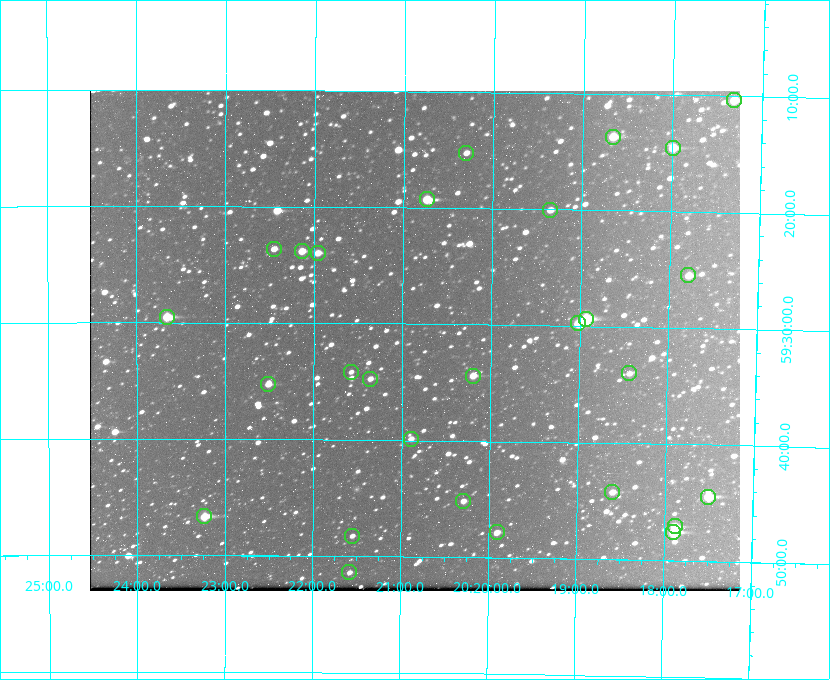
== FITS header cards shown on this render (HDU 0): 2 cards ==
NAXIS1  =                  650 / Width of table row in bytes
NAXIS2  =                  500 / Number of rows in table

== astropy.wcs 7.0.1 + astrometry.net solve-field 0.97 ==
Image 650 x 500 px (HDU 0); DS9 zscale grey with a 90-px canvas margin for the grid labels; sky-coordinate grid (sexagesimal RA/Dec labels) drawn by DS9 from the SOLVED WCS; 28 Tycho-2 reference stars matched to detected sources circled (green)
Header WCS: none
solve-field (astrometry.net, Tycho-2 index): SOLVED blind (the file carries no WCS)
Solved WCS: RA---TAN-SIP/DEC--TAN-SIP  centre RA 20:20:52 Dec +59:31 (305.22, +59.52 deg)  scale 5.16 arcsec/px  FOV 55.8' x 43.0'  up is +179 deg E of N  parity flipped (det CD > 0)
(file carries no celestial WCS; the grid is the blind solution)
Tycho-2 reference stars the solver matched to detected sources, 28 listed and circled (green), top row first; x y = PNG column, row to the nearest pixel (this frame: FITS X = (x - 90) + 1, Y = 500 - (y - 93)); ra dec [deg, ICRS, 3 dp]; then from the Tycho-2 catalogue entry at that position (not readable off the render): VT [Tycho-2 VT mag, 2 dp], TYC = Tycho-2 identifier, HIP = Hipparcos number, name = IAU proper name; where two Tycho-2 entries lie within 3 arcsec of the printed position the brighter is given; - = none
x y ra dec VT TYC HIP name
734 102 304.330 +59.173 10.23 3949-1563-1 - -
613 139 304.666 +59.228 9.63 3949-1325-1 - -
673 150 304.498 +59.243 9.91 3949-663-1 - -
466 155 305.075 +59.254 11.10 3949-857-1 - -
427 201 305.185 +59.322 8.95 3949-1869-1 - -
550 212 304.838 +59.335 10.93 3949-1877-1 - -
274 251 305.613 +59.394 10.81 3949-1261-1 - -
302 253 305.535 +59.397 10.37 3949-1383-1 - -
318 255 305.490 +59.400 10.79 3949-1179-1 - -
688 277 304.447 +59.425 10.97 3949-965-1 - -
167 319 305.915 +59.492 9.25 3949-1149-1 - -
586 321 304.733 +59.490 8.93 3949-1451-1 - -
578 325 304.755 +59.496 9.37 3949-615-1 - -
351 374 305.394 +59.570 11.70 3949-405-1 - -
629 375 304.607 +59.567 11.00 3949-1861-1 - -
473 378 305.049 +59.573 10.18 3949-1099-1 - -
370 381 305.340 +59.579 10.98 3949-39-1 - -
268 386 305.628 +59.588 10.19 3949-1517-1 - -
411 441 305.223 +59.664 11.52 3949-1631-1 - -
612 494 304.649 +59.737 10.61 3949-735-1 - -
708 499 304.376 +59.741 8.68 3949-423-1 - -
463 503 305.073 +59.753 11.06 3949-89-1 - -
204 518 305.808 +59.778 8.73 3949-715-1 100545 -
675 528 304.470 +59.785 9.54 3949-1615-1 - -
497 534 304.976 +59.797 11.33 3949-1031-1 - -
673 534 304.474 +59.793 10.98 3949-1187-1 100048 -
352 538 305.387 +59.804 11.49 3949-285-1 - -
349 574 305.395 +59.857 11.71 3949-313-1 - -